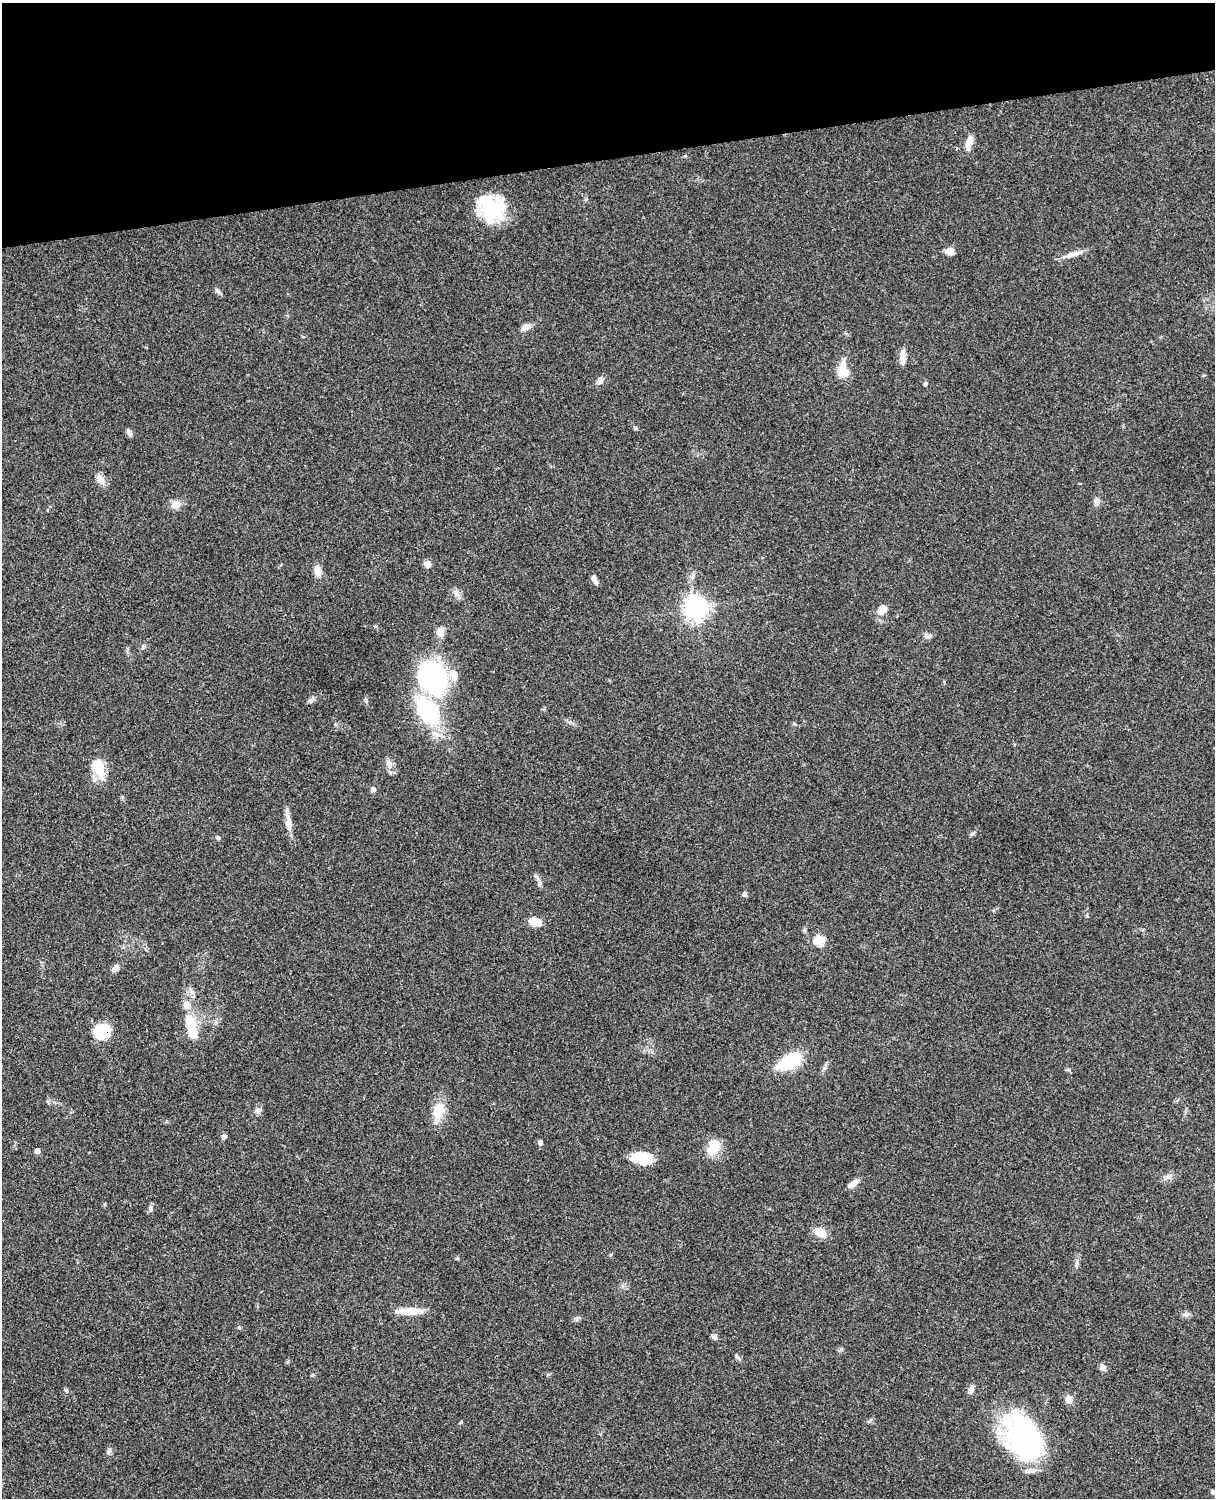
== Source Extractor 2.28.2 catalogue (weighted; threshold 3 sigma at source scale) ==
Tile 3 of 4 x 3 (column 3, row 1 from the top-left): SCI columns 2545-3757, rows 3268-4763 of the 5088 x 4927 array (HDU 1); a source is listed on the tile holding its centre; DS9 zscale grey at full resolution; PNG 1217 x 1500 px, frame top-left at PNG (2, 3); no overlay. Shown black and unused: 10% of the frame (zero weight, under 3 of 4 exposures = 6% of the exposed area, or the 3 px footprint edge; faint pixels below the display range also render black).
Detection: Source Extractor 2.28.2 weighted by HDU 2 'WHT'; one run over the whole footprint, this tile lists its part. Background 0.0788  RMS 0.0059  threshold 0.0265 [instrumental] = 3 sigma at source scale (4.5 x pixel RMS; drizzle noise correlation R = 1.50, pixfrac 1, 0.05/0.05 arcsec/px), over >= 5 px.
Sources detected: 74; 4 inside a brighter object's white glare — not listed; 3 inside a brighter listed object's ellipse — not listed separately; the other 67 listed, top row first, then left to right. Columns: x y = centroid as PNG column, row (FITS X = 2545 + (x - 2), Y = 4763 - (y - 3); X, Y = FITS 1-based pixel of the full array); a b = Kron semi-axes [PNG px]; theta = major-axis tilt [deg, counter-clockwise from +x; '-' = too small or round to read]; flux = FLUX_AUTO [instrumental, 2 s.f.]
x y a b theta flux
969 143 17 7 76 5.5
492 210 29 26 29 35
950 251 9 8 - 4
1073 254 20 7 16 4.9
218 291 9 5 -49 1.7
526 327 12 7 23 3.5
902 357 17 7 89 4.7
843 371 12 8 -89 18
600 380 10 6 55 3.1
925 384 5 5 - 0.99
635 428 6 5 - 0.77
129 432 10 6 -58 1.7
100 479 15 9 -57 3.8
176 504 12 9 23 4.8
427 564 8 7 - 2.9
318 571 9 7 -69 5.8
594 579 9 5 -70 2.8
456 593 10 6 -88 2.4
696 607 8 7 - 450
882 609 13 8 44 5.4
440 632 10 8 -83 5.7
927 636 10 6 -10 2
433 676 38 32 -27 68
311 700 9 6 30 1.7
366 700 6 4 -72 0.86
428 711 24 15 -55 59
389 764 11 8 -63 3.3
99 770 26 14 -77 11
373 789 7 6 - 1.5
289 824 17 8 -83 5.1
973 833 8 5 27 1.1
218 837 6 5 - 1.2
539 883 10 6 82 1.8
745 894 6 5 - 1.4
535 922 13 9 -14 7.1
804 930 5 5 - 0.95
819 940 6 6 - 29
115 968 8 6 42 3.4
186 1005 13 9 -44 3.8
216 1022 6 5 - 1.3
101 1031 12 11 - 33
192 1032 18 10 -83 12
790 1061 27 13 29 28
258 1110 10 6 7 1.9
438 1110 23 15 76 11
224 1137 6 5 - 1.7
540 1142 5 4 - 1.9
713 1147 23 15 75 10
37 1151 4 4 - 4.3
642 1158 22 12 -7 16
1168 1176 11 6 36 2.4
853 1183 13 6 35 4
151 1209 9 6 85 1.6
820 1232 14 9 -30 8.4
410 1311 28 7 1 11
1186 1315 9 5 -5 1.7
578 1318 8 5 20 1.3
714 1336 8 6 -56 2.1
737 1357 8 4 -37 1.1
1103 1367 9 7 -51 2.1
971 1389 10 6 64 2.8
66 1390 7 5 -72 1.1
1069 1399 9 8 - 3.6
461 1422 6 3 32 0.62
1024 1438 55 34 -69 100
109 1451 10 6 71 1.6
1213 1491 5 4 - 1.1
Overlapping masked pixels (flux is a lower limit): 1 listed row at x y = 101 1031